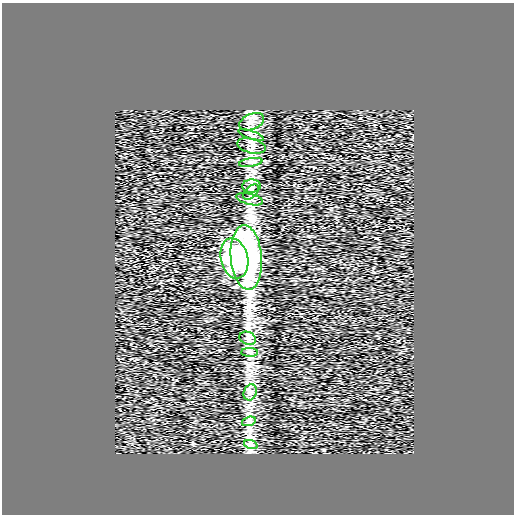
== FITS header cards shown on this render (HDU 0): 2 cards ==
NAXIS1  =                  512
NAXIS2  =                  512

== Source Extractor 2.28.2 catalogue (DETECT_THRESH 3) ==
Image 512 x 512 px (HDU 0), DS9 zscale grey, 1 PNG px = 1 image px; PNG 516 x 516 px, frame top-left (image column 1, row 512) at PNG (2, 3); each listed source drawn as its Kron ellipse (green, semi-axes under 4 px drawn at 4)
Background 0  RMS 0.59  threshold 1.77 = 3 sigma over >= 5 px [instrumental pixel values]
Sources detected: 14; all 14 listed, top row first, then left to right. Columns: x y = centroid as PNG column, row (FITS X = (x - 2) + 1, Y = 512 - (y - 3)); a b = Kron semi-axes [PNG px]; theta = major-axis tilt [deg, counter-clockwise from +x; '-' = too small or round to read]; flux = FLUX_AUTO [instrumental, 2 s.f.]
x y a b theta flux
252 122 13 7 23 230
251 135 13 4 -20 120
251 146 14 7 -13 190
251 162 12 4 9 130
252 186 9 6 4 170
251 192 9 5 45 140
250 199 14 5 -13 150
246 257 32 15 -85 11000
234 258 20 13 -76 7600
248 338 8 6 -19 140
250 352 8 4 -1 98
250 392 8 6 69 160
249 421 7 4 18 87
251 445 7 4 -18 93